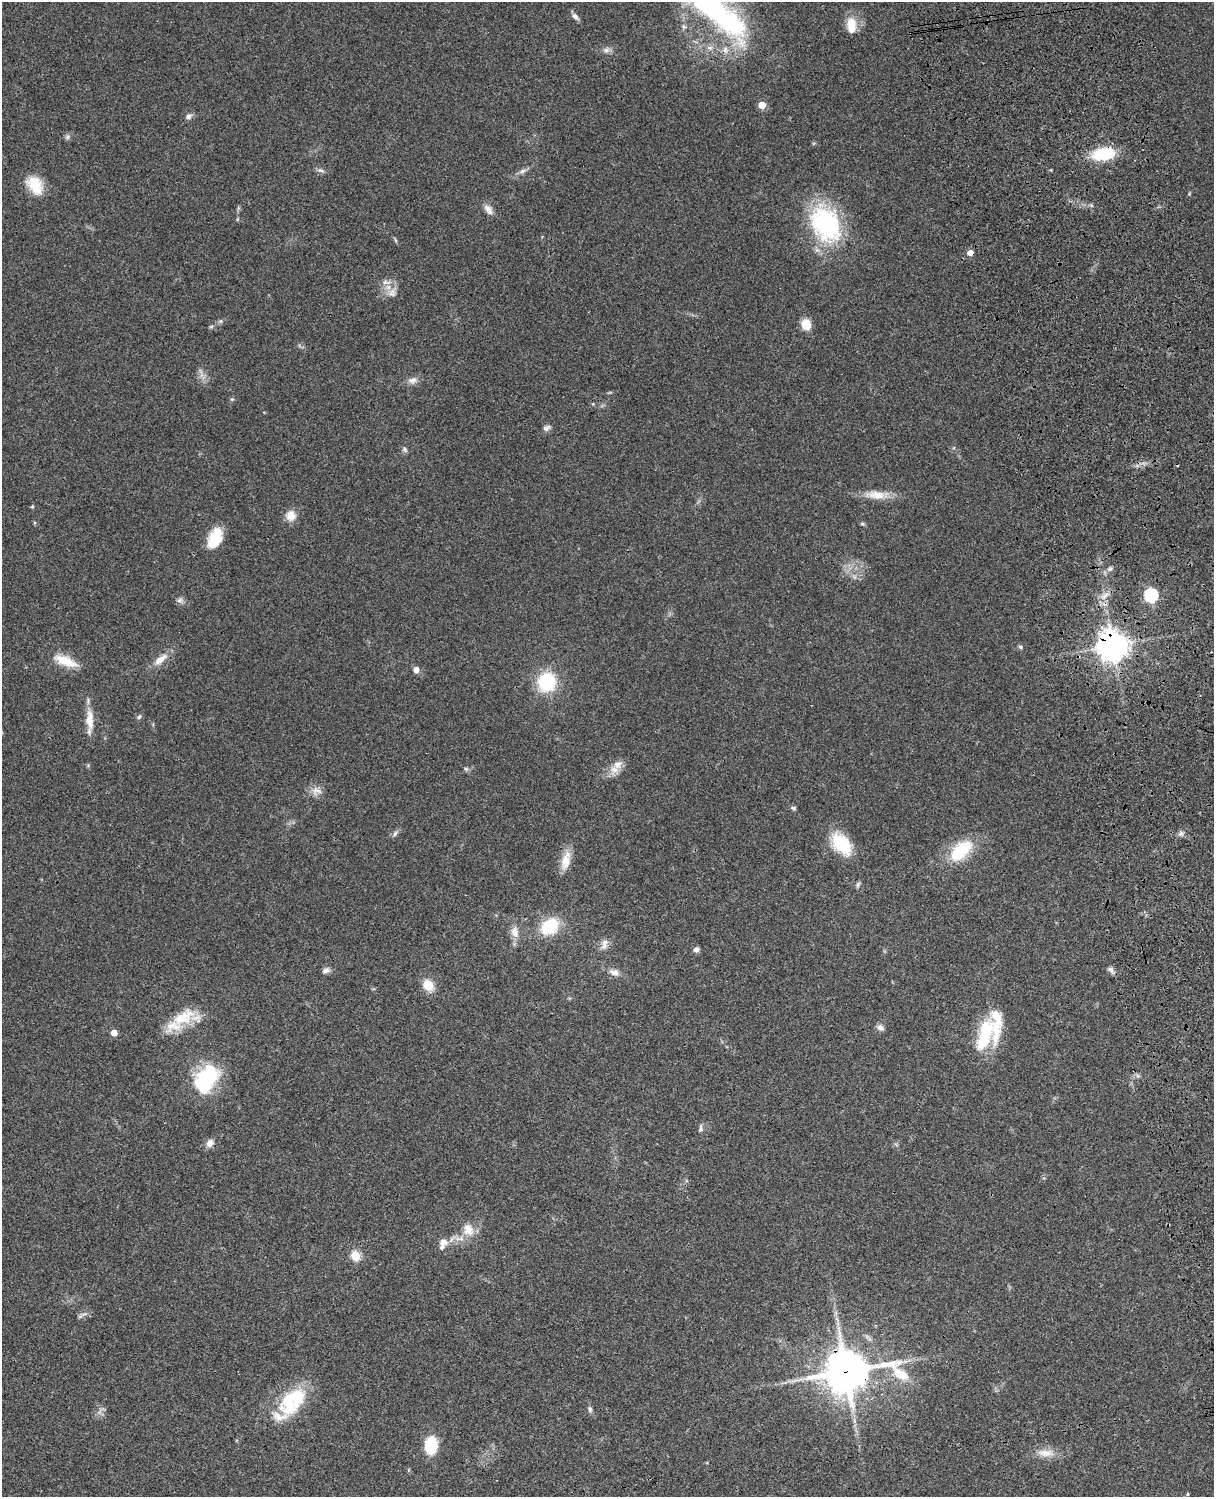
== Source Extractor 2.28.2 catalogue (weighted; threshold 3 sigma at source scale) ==
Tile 6 of 4 x 3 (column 2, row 2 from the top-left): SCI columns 1334-2545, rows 1773-3267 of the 5088 x 4926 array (HDU 1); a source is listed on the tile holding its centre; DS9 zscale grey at full resolution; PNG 1216 x 1499 px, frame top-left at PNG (2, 2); no overlay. Shown black and unused: <1% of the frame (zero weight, under 3 of 4 exposures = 6% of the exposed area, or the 3 px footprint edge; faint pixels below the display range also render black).
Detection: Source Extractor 2.28.2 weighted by HDU 2 'WHT'; one run over the whole footprint, this tile lists its part. Background 0.0962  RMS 0.0062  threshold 0.0281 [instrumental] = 3 sigma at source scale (4.5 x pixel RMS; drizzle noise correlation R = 1.50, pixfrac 1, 0.05/0.05 arcsec/px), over >= 5 px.
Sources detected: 94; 2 too faint to see at this stretch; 3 inside a brighter object's white glare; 1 cosmic-ray / hot-pixel residue — not listed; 8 inside a brighter listed object's ellipse — not listed separately; the other 80 listed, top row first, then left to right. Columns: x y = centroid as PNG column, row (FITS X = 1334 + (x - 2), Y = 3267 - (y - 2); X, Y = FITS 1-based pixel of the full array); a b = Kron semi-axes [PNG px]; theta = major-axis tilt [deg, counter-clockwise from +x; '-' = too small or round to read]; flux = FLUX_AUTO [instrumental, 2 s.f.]
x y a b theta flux
718 14 86 29 -42 120
575 16 10 6 -49 2.4
851 25 21 11 -87 11
684 26 7 5 -45 1.4
710 48 9 5 -6 2.4
606 50 9 8 - 2.5
762 105 5 5 - 11
189 116 9 7 41 2.2
67 137 8 5 28 1.6
1103 154 22 12 11 30
321 170 11 6 -19 1.9
523 171 10 6 18 2.3
35 185 24 16 -56 15
1189 194 4 4 - 0.6
488 209 16 8 -55 4.1
825 224 40 29 -62 81
395 240 6 4 -70 0.81
970 253 6 5 - 4.9
385 282 6 6 - 1.9
392 293 16 11 58 5.9
220 321 6 5 - 1.2
806 324 11 10 - 9.4
211 327 6 5 - 0.96
412 380 13 8 8 3.7
232 399 5 5 - 0.9
546 428 11 7 25 2.3
405 450 9 5 -71 1.4
876 495 30 11 -4 11
32 507 5 4 - 0.89
291 516 13 13 - 6.5
862 524 6 5 - 0.99
215 538 20 12 65 19
1110 569 7 5 22 1.7
1151 595 6 6 - 93
1105 596 17 5 49 4.2
180 600 9 8 - 2.1
1113 645 10 9 - 890
1020 647 6 5 - 1.3
1211 652 2 2 - 0.62
160 659 23 9 40 7.3
65 661 29 10 -22 14
416 670 5 5 - 4.3
546 682 18 16 64 39
139 717 7 5 53 1.1
90 720 29 10 -88 9.7
466 769 7 5 -42 1.2
614 769 14 13 - 6.6
316 791 15 11 -3 4.9
793 808 7 5 -2 1.1
1181 833 8 5 18 1.8
395 834 9 5 62 1.7
841 844 29 17 -51 25
960 851 28 15 44 30
566 860 26 11 76 9.4
858 884 8 6 60 1.4
550 926 15 12 36 34
515 932 14 9 -81 6
604 944 16 9 79 4.1
696 950 7 6 - 2.1
1111 969 9 7 -41 2.1
326 970 10 7 20 2.4
614 972 13 8 -20 4.6
428 985 12 10 -36 10
173 1026 31 17 18 15
880 1027 10 7 -31 2.6
986 1030 31 20 75 31
114 1033 5 4 - 8
206 1079 30 20 59 57
700 1129 10 5 86 1.8
210 1143 11 9 53 3.6
468 1230 19 14 -65 9.5
443 1242 11 10 - 4.6
355 1256 5 5 - 36
84 1314 13 4 18 1.9
846 1371 19 14 1 1900
288 1401 35 21 79 28
590 1409 9 6 -75 1.6
431 1445 15 11 88 28
1045 1453 27 10 -2 8.3
1187 1494 4 3 - 0.76
Overlapping masked pixels (flux is a lower limit): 4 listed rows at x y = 1103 154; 970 253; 1113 645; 846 1371
Isophote crosses this tile's border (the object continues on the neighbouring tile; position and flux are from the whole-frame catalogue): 1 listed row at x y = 718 14